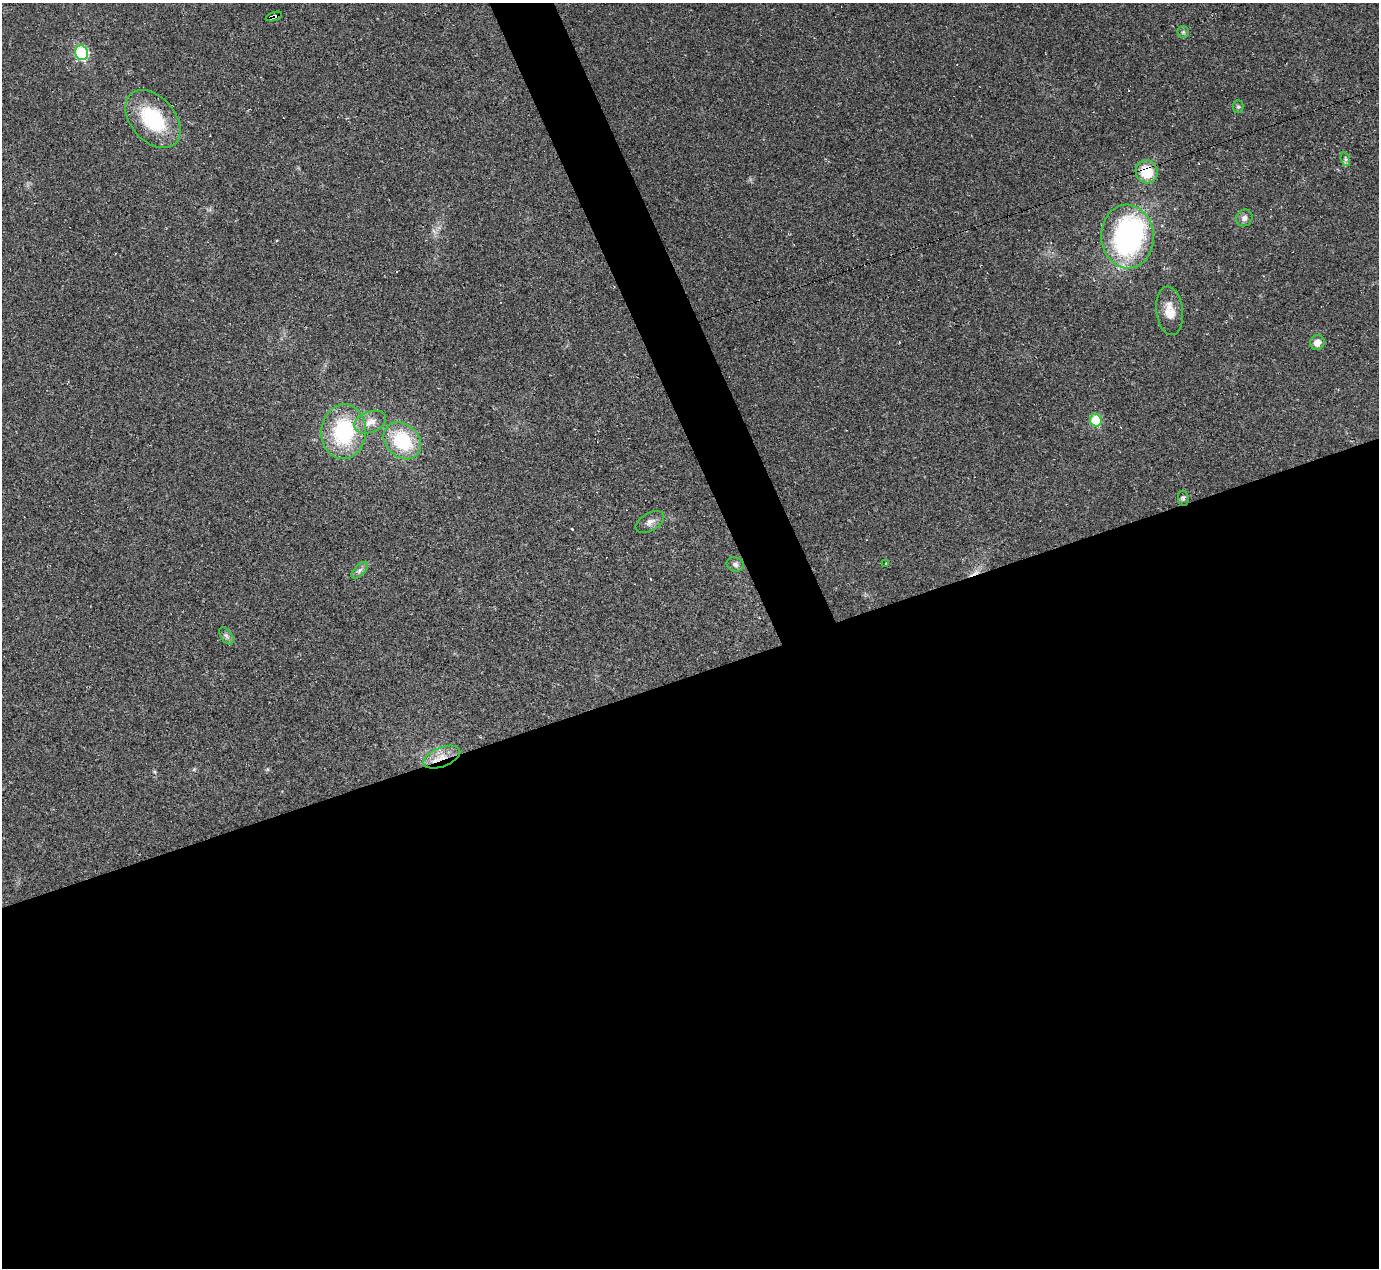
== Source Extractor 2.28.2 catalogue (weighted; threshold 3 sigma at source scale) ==
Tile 15 of 4 x 4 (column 3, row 4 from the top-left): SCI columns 2755-4131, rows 276-1541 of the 5525 x 5503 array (HDU 1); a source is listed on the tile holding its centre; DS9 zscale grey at full resolution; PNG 1381 x 1270 px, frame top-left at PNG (2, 3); each listed source drawn as its Kron ellipse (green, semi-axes under 4 px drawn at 4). Shown black and unused: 49% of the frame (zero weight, under 2 of 3 exposures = <1% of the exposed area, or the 3 px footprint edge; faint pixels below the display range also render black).
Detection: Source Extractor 2.28.2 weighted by HDU 2 'WHT'; one run over the whole footprint, this tile lists its part. Background 0.0926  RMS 0.0057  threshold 0.0255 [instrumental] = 3 sigma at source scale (4.5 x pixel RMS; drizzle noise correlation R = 1.50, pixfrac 1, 0.05/0.05 arcsec/px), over >= 5 px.
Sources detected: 24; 1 inside a brighter object's white glare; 1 cosmic-ray / hot-pixel residue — neither listed nor drawn; the other 22 listed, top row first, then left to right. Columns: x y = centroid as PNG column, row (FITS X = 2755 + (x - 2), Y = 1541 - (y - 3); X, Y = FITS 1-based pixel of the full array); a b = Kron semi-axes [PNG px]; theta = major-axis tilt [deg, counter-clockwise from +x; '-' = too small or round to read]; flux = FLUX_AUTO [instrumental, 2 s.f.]
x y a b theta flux
274 17 8 4 17 11
1183 32 6 6 - 1.1
82 53 7 6 - 52
1238 107 6 5 - 0.98
153 119 33 22 -49 39
1345 159 7 4 -71 1.2
1147 172 11 11 - 16
1244 218 9 8 - 2.5
1128 237 32 26 -87 110
1170 311 24 13 -83 8.6
1317 343 7 7 - 4
1096 420 6 5 - 22
370 422 16 10 20 5.7
344 432 27 22 86 45
402 441 21 16 -43 34
1183 498 8 5 -81 1.3
650 522 16 8 31 3.5
886 563 3 3 - 2.1
735 564 9 7 -14 1.9
360 570 10 5 45 1.9
226 636 10 5 -56 1.7
442 757 19 9 21 8.5
Overlapping masked pixels (flux is a lower limit): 3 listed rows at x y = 274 17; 1147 172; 442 757